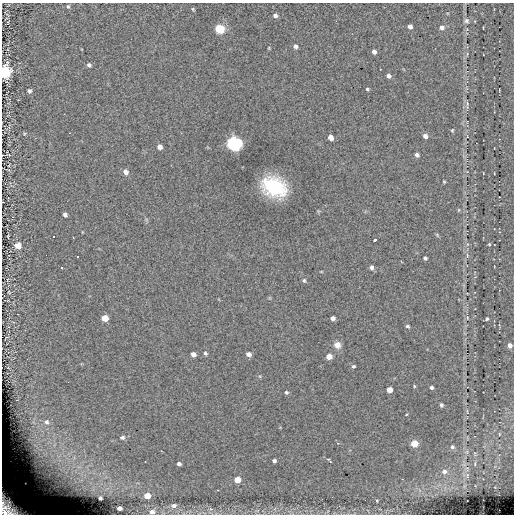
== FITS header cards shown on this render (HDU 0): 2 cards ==
NAXIS1  =                  512
NAXIS2  =                  512

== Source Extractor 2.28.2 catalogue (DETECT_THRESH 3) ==
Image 512 x 512 px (HDU 0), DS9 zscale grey, 1 PNG px = 1 image px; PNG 516 x 516 px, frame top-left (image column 1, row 512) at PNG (2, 3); no overlay
Background 0.0207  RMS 4.7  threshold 14.1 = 3 sigma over >= 5 px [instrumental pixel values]
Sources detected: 85; all 85 listed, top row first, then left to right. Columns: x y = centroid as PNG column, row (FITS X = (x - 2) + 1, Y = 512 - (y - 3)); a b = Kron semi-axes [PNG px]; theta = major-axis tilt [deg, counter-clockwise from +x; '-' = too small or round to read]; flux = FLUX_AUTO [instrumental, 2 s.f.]
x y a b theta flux
68 6 5 4 - 410
193 9 4 3 - 340
275 15 4 4 - 930
466 21 6 6 - 790
410 26 4 4 - 1200
442 27 6 5 - 1100
219 29 6 5 - 16000
295 46 5 4 - 720
269 48 4 3 - 230
374 52 4 4 - 1100
89 65 5 5 - 730
4 71 7 6 - 44000
389 76 4 4 - 1000
367 89 4 3 - 390
29 91 4 4 - 720
467 107 8 5 -69 820
452 130 5 4 - 350
24 134 4 3 - 270
425 136 4 4 - 1400
330 137 5 4 - 2200
234 144 7 6 - 98000
160 147 5 5 - 1400
9 155 4 3 - 270
417 155 4 4 - 980
126 172 6 5 - 1400
444 182 3 3 - 310
274 187 20 15 -25 29000
459 210 6 4 88 290
65 215 4 4 - 820
437 235 6 3 -46 340
8 236 4 2 - 230
54 236 3 2 - 13000
73 238 3 2 - 13000
375 240 4 3 - 1000
489 244 4 3 - 330
18 245 7 6 - 3300
46 255 2 2 - 13000
467 255 7 4 -89 530
78 257 3 3 - 13000
425 258 4 4 - 720
62 267 3 3 - 13000
371 267 5 4 - 920
304 280 6 4 -75 460
9 292 4 3 - 300
467 317 6 4 -79 460
105 318 5 5 - 4600
333 318 4 4 - 1200
487 319 4 3 - 540
407 326 4 3 - 530
337 345 7 7 - 2000
509 345 5 4 - 1900
205 353 5 4 - 560
193 354 4 4 - 1400
248 354 5 4 - 1300
329 356 5 4 - 3400
353 366 4 3 - 470
414 386 5 3 - 290
431 387 3 3 - 680
389 390 4 4 - 3400
286 392 4 4 - 540
441 405 4 3 - 670
406 415 4 3 - 230
47 422 10 8 -39 1700
122 437 5 4 - 710
338 443 4 4 - 330
414 443 5 4 - 9600
35 446 19 4 -49 2400
452 447 5 4 - 710
45 454 13 9 -51 4100
59 456 10 6 25 2100
328 459 3 3 - 470
274 461 4 4 - 830
330 462 3 2 - 550
179 464 4 4 - 810
444 472 6 5 - 1200
467 476 8 5 85 680
237 480 5 5 - 4700
147 496 5 4 - 4400
100 498 3 3 - 540
377 501 4 4 - 330
174 506 7 6 - 920
9 507 24 16 -43 16000
119 508 4 4 - 1000
210 509 4 3 - 1100
152 512 5 4 - 1000
At the frame edge (FLAGS 8, measured only in part): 3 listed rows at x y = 4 71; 9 507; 152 512